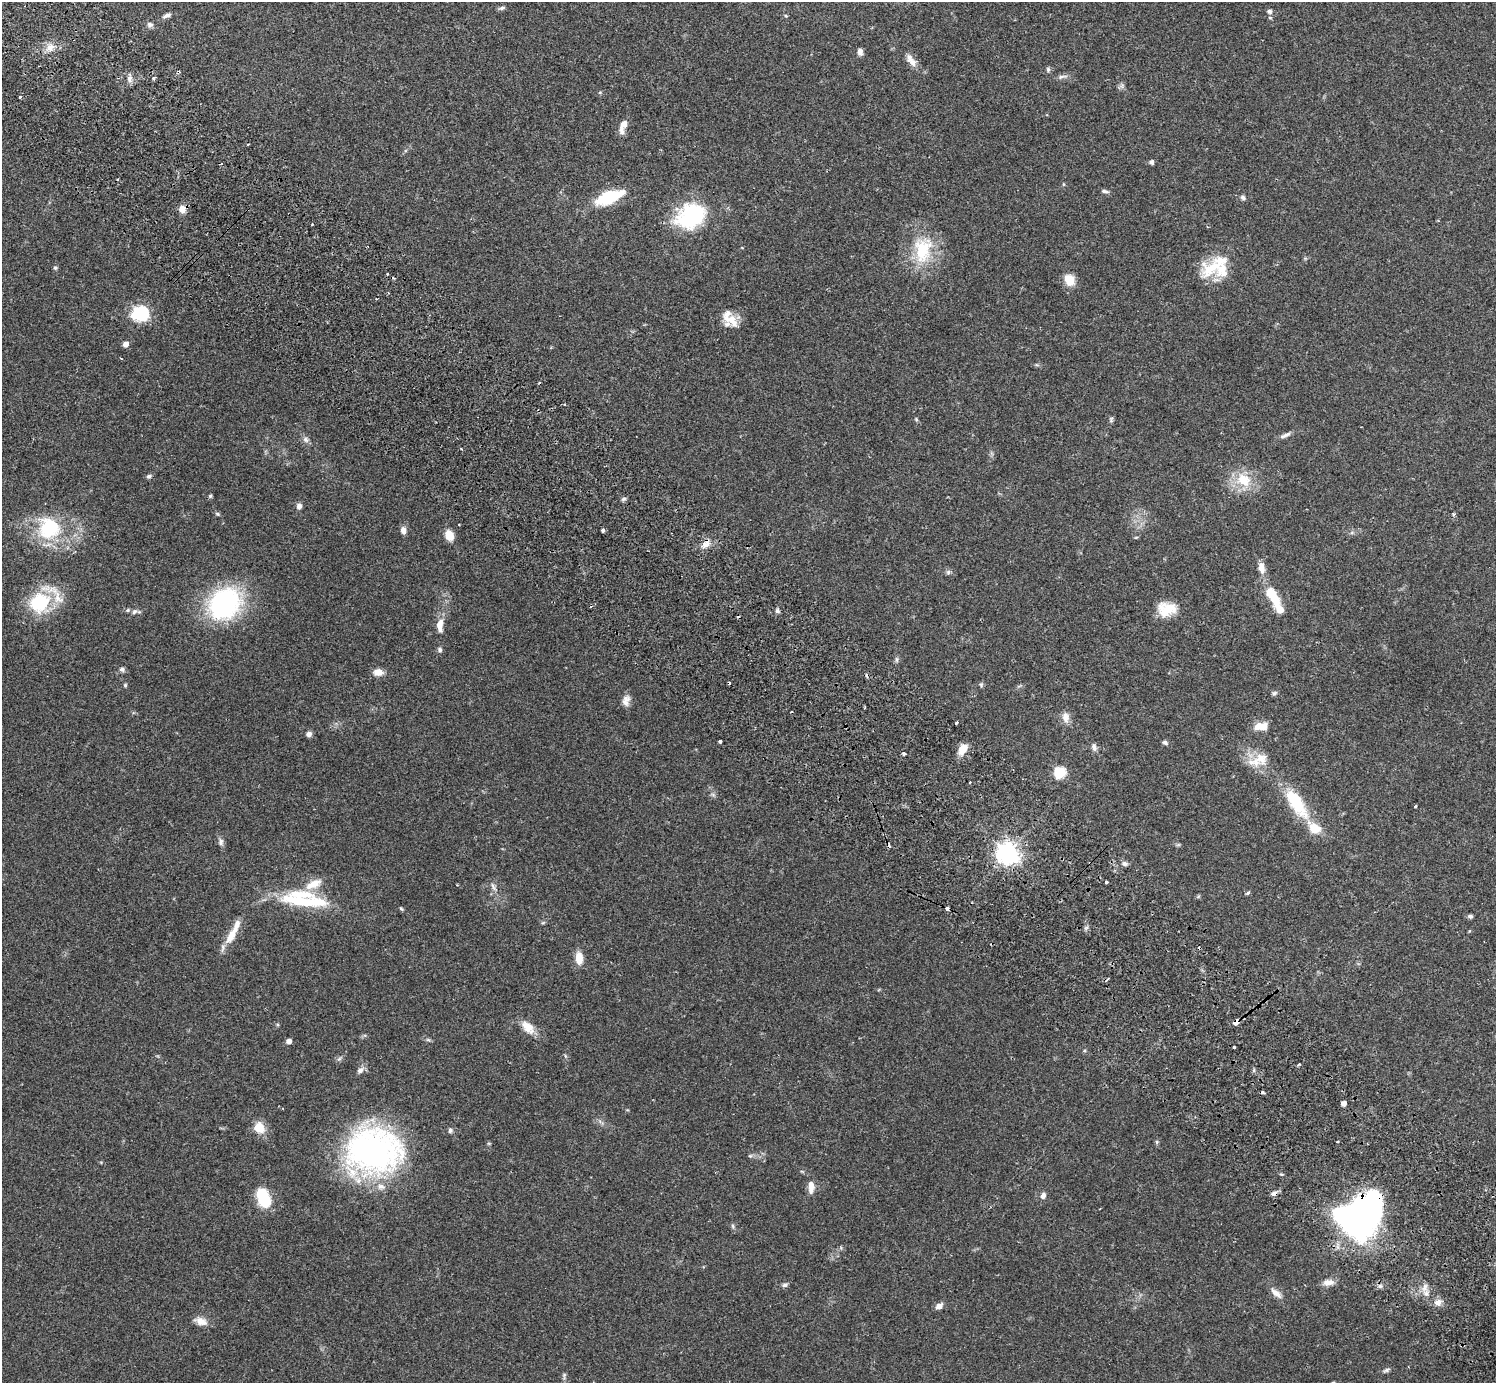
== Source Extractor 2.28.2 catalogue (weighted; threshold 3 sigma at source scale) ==
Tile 6 of 4 x 4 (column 2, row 2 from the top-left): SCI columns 1537-3030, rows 2966-4346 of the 6063 x 6071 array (HDU 1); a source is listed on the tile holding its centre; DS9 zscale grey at full resolution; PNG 1498 x 1385 px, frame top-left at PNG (2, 2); no overlay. Shown black and unused: <1% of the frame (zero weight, under 2 of 3 exposures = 3% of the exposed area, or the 3 px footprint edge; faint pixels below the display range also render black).
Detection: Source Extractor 2.28.2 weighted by HDU 2 'WHT'; one run over the whole footprint, this tile lists its part. Background 0.0823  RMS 0.0059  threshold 0.0265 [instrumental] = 3 sigma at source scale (4.5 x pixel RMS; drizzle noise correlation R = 1.50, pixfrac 1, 0.05/0.05 arcsec/px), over >= 5 px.
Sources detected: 154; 2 inside a brighter object's white glare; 9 cosmic-ray / hot-pixel residue — not listed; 10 inside a brighter listed object's ellipse — not listed separately; the other 133 listed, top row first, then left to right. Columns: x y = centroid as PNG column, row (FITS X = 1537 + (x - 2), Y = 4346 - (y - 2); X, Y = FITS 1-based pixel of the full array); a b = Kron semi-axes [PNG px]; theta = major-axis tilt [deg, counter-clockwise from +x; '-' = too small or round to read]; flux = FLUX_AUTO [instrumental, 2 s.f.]
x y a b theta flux
502 8 9 4 13 1.3
1269 11 5 5 - 1.7
167 15 12 5 21 2.1
786 16 5 4 - 0.63
1270 18 5 4 - 0.81
150 25 8 7 - 1.8
50 48 12 9 40 5
860 52 7 5 -83 2.5
911 61 19 8 -56 5.1
1048 69 7 5 -90 1.1
1062 77 16 4 7 2
154 78 3 3 - 1.9
130 79 10 8 88 2.7
1122 86 9 3 85 1.2
600 92 6 3 19 0.61
20 96 3 3 - 0.81
623 126 17 7 74 5.7
1151 162 5 4 - 2
1063 184 5 3 - 0.52
1105 191 10 4 -11 1.5
609 197 28 11 21 30
1243 197 7 6 - 1.4
182 209 9 9 - 4.2
691 216 30 23 28 57
312 224 3 2 - 0.82
742 248 4 3 - 0.42
923 250 41 26 84 31
1212 267 38 20 30 22
55 268 6 5 - 0.97
1069 280 10 9 - 11
141 313 8 7 - 77
730 319 25 12 -47 9.7
125 344 5 5 - 4.2
121 358 3 2 - 0.88
564 404 3 2 - 0.45
916 419 5 5 - 0.74
1111 420 8 5 89 1.1
1285 435 17 5 22 2.5
306 439 9 7 -32 2.2
149 476 7 5 17 1.4
1244 480 24 19 -32 16
210 496 4 4 - 0.92
624 499 7 5 27 1.1
299 506 7 6 - 2.3
217 514 6 5 - 0.94
1453 514 5 4 - 0.97
49 528 30 29 - 39
403 530 10 6 -85 2.9
603 530 4 3 - 4.3
1352 533 6 4 -18 0.99
449 535 10 8 -69 8.9
1136 537 5 4 - 0.75
706 544 16 9 45 4.7
1261 568 16 8 -78 5
948 572 6 6 - 1.3
1273 596 26 11 -59 16
40 603 30 27 33 31
224 604 27 23 39 110
1169 608 25 14 -9 12
134 611 10 6 30 1.9
777 611 6 5 - 1.3
440 626 19 8 -90 5.8
440 650 7 6 - 1.3
897 659 9 4 -90 1.2
122 669 8 6 -15 1.6
378 672 11 8 -3 4.9
125 685 5 4 - 0.88
981 685 6 5 - 0.98
1274 693 7 5 4 1.2
625 702 15 10 81 3.9
1066 717 14 9 -81 4.5
956 723 3 3 - 16
1261 726 16 9 6 7.3
309 734 7 6 - 2.1
720 741 3 3 - 2.5
1165 742 6 5 - 1.4
1094 747 11 7 -71 2.2
963 749 11 7 50 9
904 754 4 4 - 1.5
1261 758 21 20 - 12
1060 772 6 6 - 48
713 795 7 4 -2 1
1296 803 43 16 -57 30
1415 806 3 3 - 3.7
221 842 10 7 89 2
1178 845 6 4 18 0.76
1007 853 8 7 - 450
1125 863 8 6 -17 1.8
1106 882 3 3 - 0.83
493 887 14 4 -60 2.1
1248 893 5 4 - 1.1
1198 897 6 4 20 0.73
301 901 52 25 -9 41
401 909 6 4 -48 0.78
947 909 4 3 - 5.3
1470 916 6 4 -9 1.3
543 922 6 4 20 0.76
1086 928 6 4 19 1
231 936 28 10 59 10
579 958 13 7 -85 8.4
1236 1022 5 4 - 7.7
528 1027 20 11 -45 7.8
428 1040 7 4 -2 0.97
289 1041 5 4 - 3.5
1234 1047 3 3 - 1.2
565 1056 6 4 -71 0.74
1299 1064 3 3 - 1.6
360 1070 10 7 46 2.6
1254 1070 6 4 72 0.8
1343 1103 4 4 - 3.4
259 1128 14 13 - 8.2
450 1130 6 5 - 1.4
1157 1142 5 5 - 0.83
1338 1142 3 3 - 1.1
372 1151 44 36 2 220
750 1156 6 5 - 0.94
381 1187 13 8 -8 4
811 1187 17 8 88 4.5
1274 1193 9 6 31 2
1043 1196 8 7 - 2.2
263 1198 20 12 -69 23
1365 1210 30 21 88 280
733 1226 6 4 -88 0.95
1328 1282 16 8 2 4.1
785 1285 7 6 - 1.5
1380 1286 6 6 - 1.5
1425 1287 13 6 64 3.3
1276 1293 17 7 -39 4.2
1438 1303 11 9 11 3.5
939 1306 8 6 35 3.3
201 1321 16 9 -20 5.2
1386 1370 11 4 32 1.4
564 1375 10 5 90 1.3
Overlapping masked pixels (flux is a lower limit): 5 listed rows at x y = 182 209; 706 544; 1236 1022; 1274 1193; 1365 1210